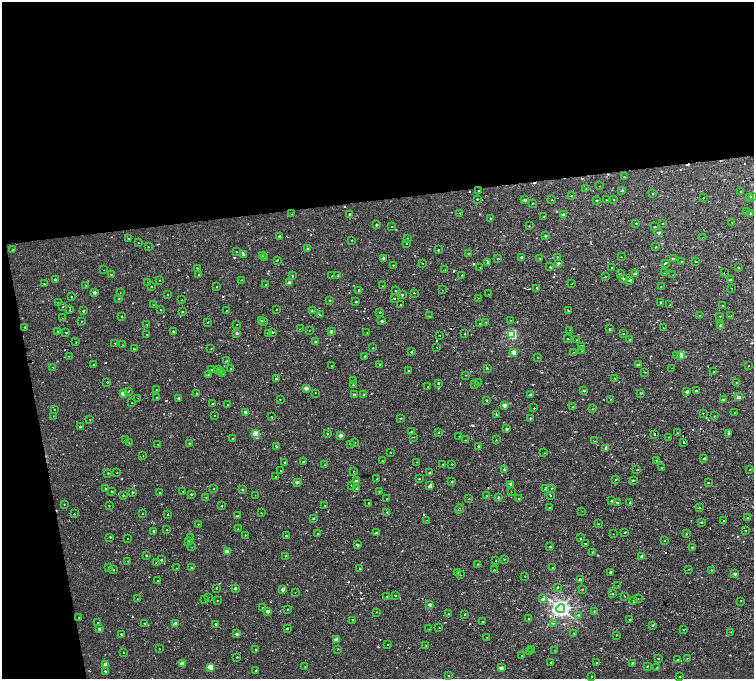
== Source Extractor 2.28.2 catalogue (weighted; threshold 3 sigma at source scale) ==
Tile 1 of 4 x 4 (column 1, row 1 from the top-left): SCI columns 74-1576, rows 4261-5614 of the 6160 x 5854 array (HDU 1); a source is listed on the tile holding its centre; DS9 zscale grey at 2 x 2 block average (1 PNG px = mean of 2 x 2 image px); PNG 756 x 681 px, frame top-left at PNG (2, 2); each listed source drawn as its Kron ellipse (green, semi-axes under 4 px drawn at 4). Shown black and unused: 34% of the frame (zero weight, under 2 of 4 exposures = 6% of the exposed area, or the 3 px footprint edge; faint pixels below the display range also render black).
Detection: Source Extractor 2.28.2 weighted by HDU 2 'WHT'; one run over the whole footprint, this tile lists its part. Background 0.00157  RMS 0.0035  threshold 0.0158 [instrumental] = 3 sigma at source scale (4.5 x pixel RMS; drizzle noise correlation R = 1.50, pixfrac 1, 0.0396/0.0396 arcsec/px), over >= 5 px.
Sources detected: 571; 66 cosmic-ray / hot-pixel residue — neither listed nor drawn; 2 coinciding with a brighter row at this scale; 1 inside a brighter listed object's ellipse — not listed separately; of the other 502, all 500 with FLUX_AUTO >= 0.257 (the completeness limit of this list) listed and drawn (2 fainter detections not listed), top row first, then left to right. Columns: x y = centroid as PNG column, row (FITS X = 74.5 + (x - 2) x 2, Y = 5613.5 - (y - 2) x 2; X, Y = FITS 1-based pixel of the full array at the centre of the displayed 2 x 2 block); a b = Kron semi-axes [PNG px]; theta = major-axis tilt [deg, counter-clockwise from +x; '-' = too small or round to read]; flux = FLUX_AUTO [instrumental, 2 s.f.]
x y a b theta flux
624 177 2 2 - 0.43
600 186 2 2 - 0.39
586 189 2 2 - 0.53
622 190 2 2 - 1.5
478 191 2 2 - 1.3
741 192 2 2 - 1.3
653 193 2 2 - 0.56
571 196 2 2 - 1.3
753 196 3 3 - 2.6
749 197 2 2 - 0.58
703 198 2 2 - 0.41
477 199 2 2 - 2.2
525 200 2 2 - 2.1
552 200 2 2 - 0.4
597 200 3 2 - 0.54
606 200 2 2 - 1
614 200 2 2 - 1.8
532 203 2 2 - 2.3
747 211 2 2 - 0.48
460 213 2 2 - 0.97
750 213 2 2 - 2
292 214 2 2 - 0.41
349 215 3 2 - 3.3
564 215 2 2 - 4.7
543 217 2 2 - 0.85
490 218 2 2 - 0.55
732 222 2 2 - 0.81
636 223 2 2 - 0.79
662 224 2 2 - 2.1
376 225 2 2 - 1.2
529 226 2 2 - 0.42
392 227 2 2 - 0.93
655 227 2 2 - 3.9
659 233 2 2 - 2.1
279 236 3 2 - 0.91
545 236 2 2 - 1.4
702 238 2 2 - 0.53
128 239 2 2 - 1.2
408 239 2 2 - 5
351 240 2 2 - 1.5
138 243 2 2 - 0.35
407 243 2 2 - 0.66
148 247 2 2 - 0.85
656 247 2 2 - 0.38
308 249 2 2 - 1.8
13 250 2 2 - 0.89
438 250 2 2 - 4.5
236 252 2 2 - 0.35
468 253 2 2 - 0.54
244 255 2 2 - 2.8
262 256 2 2 - 3.1
265 257 2 2 - 0.83
521 257 2 2 - 1.3
558 257 2 2 - 1.1
621 257 2 2 - 0.99
383 258 2 2 - 3.8
673 258 2 2 - 0.86
498 259 2 2 - 3.1
540 259 2 2 - 0.37
277 260 3 2 - 0.46
682 261 2 2 - 1.1
696 261 2 2 - 1
488 263 2 2 - 2.7
558 263 3 3 - 2
665 263 3 2 - 3.5
423 264 2 2 - 1.9
393 265 2 2 - 0.43
480 267 2 2 - 0.57
550 267 2 2 - 2.4
612 267 2 2 - 1.3
738 267 2 2 - 1.1
197 268 2 2 - 0.42
104 270 2 2 - 0.96
445 270 2 2 - 0.39
724 272 2 2 - 0.4
665 273 2 2 - 0.99
620 274 3 2 - 0.73
636 274 2 2 - 2
111 275 3 2 - 0.46
199 275 3 2 - 3.1
292 275 2 2 - 0.59
332 275 2 2 - 0.95
338 275 2 2 - 0.49
462 275 2 2 - 2.4
673 275 2 2 - 1.7
605 277 2 2 - 0.44
623 278 2 2 - 2
55 280 2 2 - 2
160 280 2 2 - 0.34
241 280 3 2 - 0.47
630 280 3 2 - 1.3
730 280 2 2 - 1.4
147 282 2 2 - 0.31
289 283 2 2 - 6.1
44 284 2 2 - 0.47
266 284 2 2 - 0.65
571 284 2 2 - 0.45
86 286 2 2 - 0.79
151 286 2 2 - 0.33
382 286 2 2 - 0.57
661 286 2 2 - 0.76
216 287 2 2 - 1.7
537 288 2 2 - 1.7
732 288 2 2 - 0.71
359 290 2 2 - 1.7
442 290 2 2 - 2.3
395 291 2 2 - 2.5
94 292 2 2 - 3.9
120 292 2 2 - 1.3
414 293 2 2 - 1.2
489 294 2 2 - 0.33
167 295 2 2 - 1.9
402 295 2 2 - 13
71 297 2 2 - 1.5
119 298 2 2 - 1.2
394 298 2 2 - 2.1
479 298 2 2 - 0.4
182 300 2 2 - 0.34
330 300 2 2 - 0.62
356 302 2 2 - 8.3
661 302 2 2 - 0.71
58 303 2 2 - 0.53
153 305 2 2 - 0.37
400 305 2 2 - 1.1
670 305 2 2 - 3.7
722 305 2 2 - 0.86
62 306 2 2 - 0.5
70 310 2 2 - 0.86
161 310 2 2 - 0.59
276 310 2 2 - 0.83
84 311 2 2 - 10
227 311 2 2 - 0.4
312 311 3 2 - 3.7
568 311 2 2 - 3.8
183 312 2 2 - 0.44
380 312 2 2 - 1.3
320 314 2 2 - 2.1
700 315 2 2 - 0.77
429 316 2 2 - 0.63
720 316 2 2 - 0.39
731 316 2 2 - 0.39
122 317 3 2 - 0.5
62 318 2 2 - 0.26
511 320 2 2 - 0.7
262 321 2 2 - 0.96
264 321 2 2 - 2.9
382 321 3 2 - 1
81 322 2 2 - 1.7
208 322 2 2 - 0.4
486 322 2 2 - 0.72
480 323 2 2 - 4.2
237 324 2 2 - 0.51
147 325 2 2 - 0.71
721 325 2 2 - 3.7
25 327 2 2 - 0.92
663 327 2 2 - 0.81
300 329 2 2 - 0.76
609 329 2 2 - 2.9
569 330 2 2 - 3.1
58 331 2 2 - 2.4
310 331 2 2 - 0.43
331 331 2 2 - 3.1
66 332 2 2 - 1.4
173 332 2 2 - 3.9
272 332 2 2 - 6
237 333 2 2 - 2.4
268 333 3 2 - 13
367 333 2 2 - 2.5
147 334 2 2 - 2.4
464 334 2 2 - 0.6
512 334 3 3 - 63
624 334 2 2 - 1.6
440 335 2 2 - 1.1
567 339 2 2 - 1.7
630 339 2 2 - 0.68
577 340 2 2 - 0.75
76 342 2 2 - 0.53
315 342 2 2 - 1.6
115 343 2 2 - 0.71
123 345 2 2 - 0.37
582 346 2 2 - 3.8
436 347 2 2 - 0.37
211 348 2 2 - 0.55
373 348 2 2 - 0.49
134 349 2 2 - 2.1
582 350 2 2 - 1.3
411 352 2 2 - 0.91
514 352 2 2 - 9.1
574 352 2 2 - 0.39
680 355 3 3 - 25
69 356 2 2 - 0.4
365 356 3 2 - 0.7
677 356 3 2 - 1.2
538 357 2 2 - 0.37
226 361 3 2 - 0.64
380 364 2 2 - 1.6
94 365 2 2 - 0.52
639 365 3 2 - 1.7
332 366 2 2 - 0.3
748 366 2 2 - 1.4
53 367 3 2 - 0.54
487 368 2 2 - 3.8
672 368 2 2 - 0.34
231 369 2 2 - 6.4
212 370 2 2 - 9.5
218 370 2 2 - 3.2
409 371 3 2 - 0.58
713 371 2 2 - 1
220 372 2 2 - 1.8
645 372 2 2 - 1
222 374 2 2 - 4.2
208 375 3 2 - 0.49
466 375 2 2 - 0.4
276 378 2 2 - 2
615 378 2 2 - 0.82
354 380 2 2 - 1.1
107 382 2 2 - 5.7
736 382 2 2 - 0.57
438 383 2 2 - 1
478 383 2 2 - 0.35
353 385 3 2 - 0.9
474 385 3 2 - 0.85
428 387 2 2 - 1.6
306 388 2 2 - 7.8
156 390 2 2 - 0.38
128 391 2 2 - 1.6
584 391 2 2 - 1
696 391 3 2 - 0.98
687 392 2 2 - 2.9
123 393 3 2 - 13
197 393 2 2 - 3.1
315 393 2 2 - 2
641 393 3 2 - 0.59
364 394 2 2 - 0.8
530 394 3 2 - 0.97
354 395 2 2 - 2.1
156 397 2 2 - 0.49
738 397 3 2 - 3.7
138 398 2 2 - 0.39
179 398 3 2 - 3.9
280 399 2 2 - 0.34
611 399 2 2 - 0.62
486 400 2 2 - 0.6
723 400 3 2 - 2.3
132 403 2 2 - 0.7
212 404 2 2 - 0.92
227 405 2 2 - 0.46
504 405 2 2 - 5.2
573 407 2 2 - 2.9
534 408 2 2 - 1
54 409 2 2 - 0.34
592 409 2 2 - 0.42
246 412 2 2 - 4.6
734 412 2 2 - 0.35
703 413 2 2 - 2
214 415 2 2 - 0.33
497 415 3 2 - 5
53 416 2 2 - 0.38
715 416 3 2 - 0.4
271 417 2 2 - 2.9
401 418 3 2 - 0.75
530 418 2 2 - 2
90 419 2 2 - 1.3
80 427 2 2 - 6.4
507 429 2 2 - 1.5
411 432 2 2 - 1.7
439 432 2 2 - 1.7
677 433 2 2 - 0.58
729 433 4 3 - 1.6
256 434 3 3 - 31
327 434 2 2 - 0.5
655 434 2 2 - 2.5
340 435 2 2 - 4.2
413 437 2 2 - 1.1
459 437 2 2 - 0.65
669 437 2 2 - 1
232 438 2 2 - 1.6
125 440 2 2 - 1.3
466 440 2 2 - 1.5
496 440 3 2 - 0.33
594 441 2 2 - 0.49
355 442 2 2 - 0.37
684 442 2 2 - 7.4
129 443 2 2 - 1.1
189 443 2 2 - 0.53
158 444 2 2 - 0.68
350 444 3 2 - 1.2
276 446 3 2 - 0.78
478 446 2 2 - 4.2
606 448 3 2 - 3
390 452 2 2 - 1.9
544 453 2 2 - 0.94
143 456 2 2 - 0.3
704 458 2 2 - 1.5
656 460 3 2 - 0.59
382 461 2 2 - 0.41
284 462 2 2 - 0.79
303 462 2 2 - 1.5
417 462 2 2 - 2.1
443 464 2 2 - 2
452 464 2 2 - 1.8
325 465 2 2 - 0.45
662 468 2 2 - 0.55
504 469 2 2 - 3.4
750 469 2 2 - 1.3
280 470 2 2 - 1.9
637 470 2 2 - 1.3
353 471 3 2 - 0.32
108 473 2 2 - 0.77
117 473 2 2 - 1.3
429 473 2 2 - 1.5
275 476 2 2 - 0.33
376 479 2 2 - 0.42
419 479 2 2 - 1.4
616 479 2 2 - 1.2
633 480 2 2 - 1.6
356 481 2 2 - 2.9
297 482 2 2 - 3.4
452 482 3 2 - 0.69
709 483 2 2 - 4.3
511 484 3 3 - 1.5
351 485 2 2 - 0.36
430 486 3 2 - 5.7
106 488 2 2 - 1.1
213 489 2 2 - 1.7
356 489 2 2 - 1.8
546 489 3 2 - 5.9
552 489 2 2 - 1.2
242 490 2 2 - 1
112 491 2 2 - 0.91
183 491 2 2 - 0.52
379 491 2 2 - 0.38
133 492 2 2 - 0.58
512 492 2 2 - 0.37
159 493 2 2 - 0.41
191 494 2 2 - 1
123 495 2 2 - 0.89
255 495 2 2 - 0.36
487 496 2 2 - 3.8
550 496 2 2 - 1.4
205 497 2 2 - 0.36
498 498 3 2 - 1.1
387 499 2 2 - 1.3
469 499 2 2 - 0.4
519 499 2 2 - 10
611 500 2 2 - 3.5
630 502 2 2 - 21
369 503 2 2 - 1.5
618 503 3 2 - 3.2
64 504 2 2 - 0.46
109 506 2 2 - 0.34
222 506 2 2 - 0.35
325 506 2 2 - 1.7
549 508 2 2 - 0.58
699 508 2 2 - 2.6
459 509 4 2 - 0.62
582 511 2 2 - 0.55
387 512 2 2 - 0.74
262 513 2 2 - 0.45
74 514 2 2 - 0.69
143 514 2 2 - 0.55
168 514 2 2 - 2.4
238 516 2 2 - 1
313 518 2 2 - 0.91
747 518 2 2 - 1.5
426 520 2 2 - 0.36
723 521 2 2 - 0.62
702 522 2 2 - 0.66
198 524 2 2 - 0.46
598 524 2 2 - 0.77
238 529 2 2 - 1.3
166 530 2 2 - 0.32
745 530 2 2 - 1.4
154 531 2 2 - 2
377 532 3 2 - 5.2
625 532 2 2 - 0.77
318 533 2 2 - 2.6
687 533 2 2 - 0.76
613 534 2 2 - 0.38
245 535 2 2 - 0.38
286 536 2 2 - 2.9
110 537 2 2 - 0.95
190 538 2 2 - 2.6
580 538 2 2 - 0.86
128 539 2 2 - 0.34
664 540 2 2 - 2.4
189 542 2 2 - 0.44
585 543 2 2 - 3.6
357 545 2 2 - 1.6
192 547 2 2 - 2.8
550 547 3 2 - 2.3
692 547 2 2 - 1.1
227 551 2 2 - 8.2
592 552 2 2 - 0.58
146 555 2 2 - 1.1
285 556 2 2 - 0.97
642 556 2 2 - 3.5
504 559 3 2 - 0.51
161 560 2 2 - 1.3
128 561 2 2 - 2.2
496 561 2 2 - 0.45
156 562 2 2 - 0.41
478 564 2 2 - 0.68
109 567 2 2 - 0.69
176 568 2 2 - 0.39
192 568 2 2 - 3.1
553 568 2 2 - 3.4
359 569 2 2 - 0.69
689 569 2 2 - 0.38
113 570 2 2 - 0.72
494 570 2 2 - 0.61
711 570 2 2 - 0.47
611 572 2 2 - 39
458 573 2 2 - 0.44
460 574 2 2 - 1.1
735 574 3 2 - 2.4
525 576 2 2 - 1.3
580 580 2 2 - 3.9
158 581 2 2 - 0.71
618 585 2 2 - 0.63
558 587 2 2 - 3.1
217 588 2 2 - 1.6
235 588 2 2 - 1.7
283 589 2 2 - 6
582 589 2 2 - 0.73
295 593 2 2 - 0.29
613 594 2 2 - 1.3
395 595 2 2 - 2.7
625 596 2 2 - 0.89
208 597 2 2 - 0.78
387 597 2 2 - 1.3
638 598 2 2 - 1.2
138 599 2 2 - 0.53
205 599 2 2 - 1.1
543 599 3 3 - 2.2
218 600 2 2 - 0.41
633 601 2 2 - 2.4
741 601 2 2 - 1.3
430 605 2 2 - 4.3
263 608 2 2 - 1.2
288 609 2 2 - 1
561 609 4 4 - 460
268 611 2 2 - 5.2
594 611 3 2 - 0.48
377 612 2 2 - 0.59
448 614 2 2 - 0.76
465 614 2 2 - 1.4
578 615 3 3 - 0.83
79 617 2 2 - 0.41
529 619 2 2 - 1.2
630 619 2 2 - 0.81
353 620 2 2 - 0.86
482 622 2 2 - 0.92
98 623 2 2 - 0.7
553 623 3 2 - 0.58
144 624 2 2 - 0.85
175 624 2 2 - 11
216 624 2 2 - 39
652 625 3 2 - 0.63
287 628 2 2 - 2.3
439 628 2 2 - 1.2
99 629 2 2 - 2.6
429 629 2 2 - 0.4
684 629 2 2 - 2.3
730 632 2 2 - 0.81
574 633 2 2 - 1.4
121 634 2 2 - 2.3
237 634 2 2 - 2.6
616 635 2 2 - 0.38
487 638 2 2 - 0.45
336 640 3 2 - 12
388 645 2 2 - 0.64
426 645 2 2 - 0.47
159 649 2 2 - 0.59
256 649 2 2 - 0.79
337 649 2 2 - 0.46
532 649 2 2 - 0.42
555 651 2 2 - 0.33
124 652 2 2 - 0.35
529 652 2 2 - 0.49
521 655 2 2 - 0.26
237 657 2 2 - 1.2
658 658 2 2 - 0.67
687 658 2 2 - 1.9
678 660 2 2 - 1.1
551 662 2 2 - 0.44
596 662 2 2 - 0.77
182 663 2 2 - 6.2
632 663 2 2 - 3.7
105 664 3 2 - 8.1
305 666 2 2 - 0.7
647 666 3 2 - 0.55
211 667 3 3 - 19
657 667 2 2 - 0.42
501 668 2 2 - 5.5
256 670 2 2 - 23
105 671 3 2 - 2.5
448 675 2 2 - 1.9
592 676 2 2 - 1.5
680 676 2 2 - 0.52
Overlapping masked pixels (flux is a lower limit): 17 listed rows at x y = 724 272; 199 275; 320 314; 66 332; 680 355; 534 408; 497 415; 125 440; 684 442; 129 443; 504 469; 459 509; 543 599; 561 609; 216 624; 336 640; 448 675
Isophote crosses this tile's border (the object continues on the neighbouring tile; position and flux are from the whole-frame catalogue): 1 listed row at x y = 753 196
Diffuse or blended objects may show on this block-average render without a row.